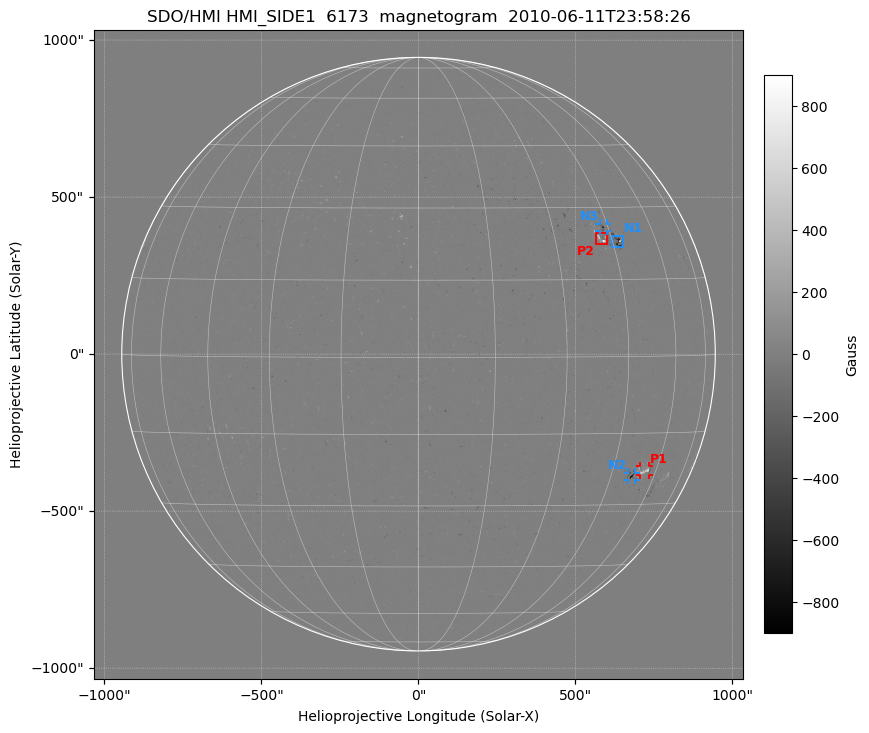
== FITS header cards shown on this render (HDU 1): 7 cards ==
TELESCOP= 'SDO/HMI'
INSTRUME= 'HMI_SIDE1'
WAVELNTH= 6173.0
DATE-OBS= '2010-06-11T23:58:26.20'
CTYPE1  = 'HPLN-TAN'
CTYPE2  = 'HPLT-TAN'
BUNIT   = 'Gauss'

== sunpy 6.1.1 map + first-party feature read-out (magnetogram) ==
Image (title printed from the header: SDO/HMI HMI_SIDE1  6173  magnetogram  2010-06-11T23:58:26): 1024 x 1024 px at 2.02 arcsec/px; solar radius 945 arcsec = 468 px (full disc in frame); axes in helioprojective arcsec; data unit Gauss (BUNIT, on the colour bar)
Off-disc pixels are blank (NaN) in the file (34% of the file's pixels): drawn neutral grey
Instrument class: MAGNETOGRAM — CONTENT/DPC_OBSR says magnetogram
Display: grey scale clipped to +-900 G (the 99.5th-percentile rule alone would give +-100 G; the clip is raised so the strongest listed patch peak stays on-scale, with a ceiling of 1500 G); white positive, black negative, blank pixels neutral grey
Flux patches: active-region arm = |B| over 17 px >= 100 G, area >= 68 px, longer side >= 11 px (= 22 arcsec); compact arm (3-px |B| >= 300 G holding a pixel >= 400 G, >= 4 px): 6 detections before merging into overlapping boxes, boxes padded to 11 px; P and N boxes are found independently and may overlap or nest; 2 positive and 3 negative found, all listed = drawn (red P1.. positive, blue N1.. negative; 3 of them under ~28 arcsec drawn as corner ticks so the feature stays visible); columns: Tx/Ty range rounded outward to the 5 arcsec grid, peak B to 10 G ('>+900(sat)' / '<-900(sat)' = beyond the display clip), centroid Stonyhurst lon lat
Positive patches:
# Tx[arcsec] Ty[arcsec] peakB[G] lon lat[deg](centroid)
P1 705..735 -385..-355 +700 +55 -23
P2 565..605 350..390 +850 +42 +23
Negative patches:
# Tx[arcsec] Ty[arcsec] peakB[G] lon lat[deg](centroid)
N1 615..650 340..380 -830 +46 +23
N2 665..690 -400..-375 -860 +52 -24
N3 575..600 390..415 -750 +44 +26
Bipolar pairs (each listed P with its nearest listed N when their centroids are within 0.25 R_sun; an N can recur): P1-N2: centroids ~50 arcsec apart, P1 is north-west of N2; P2-N3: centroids ~25 arcsec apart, P2 is south of N3